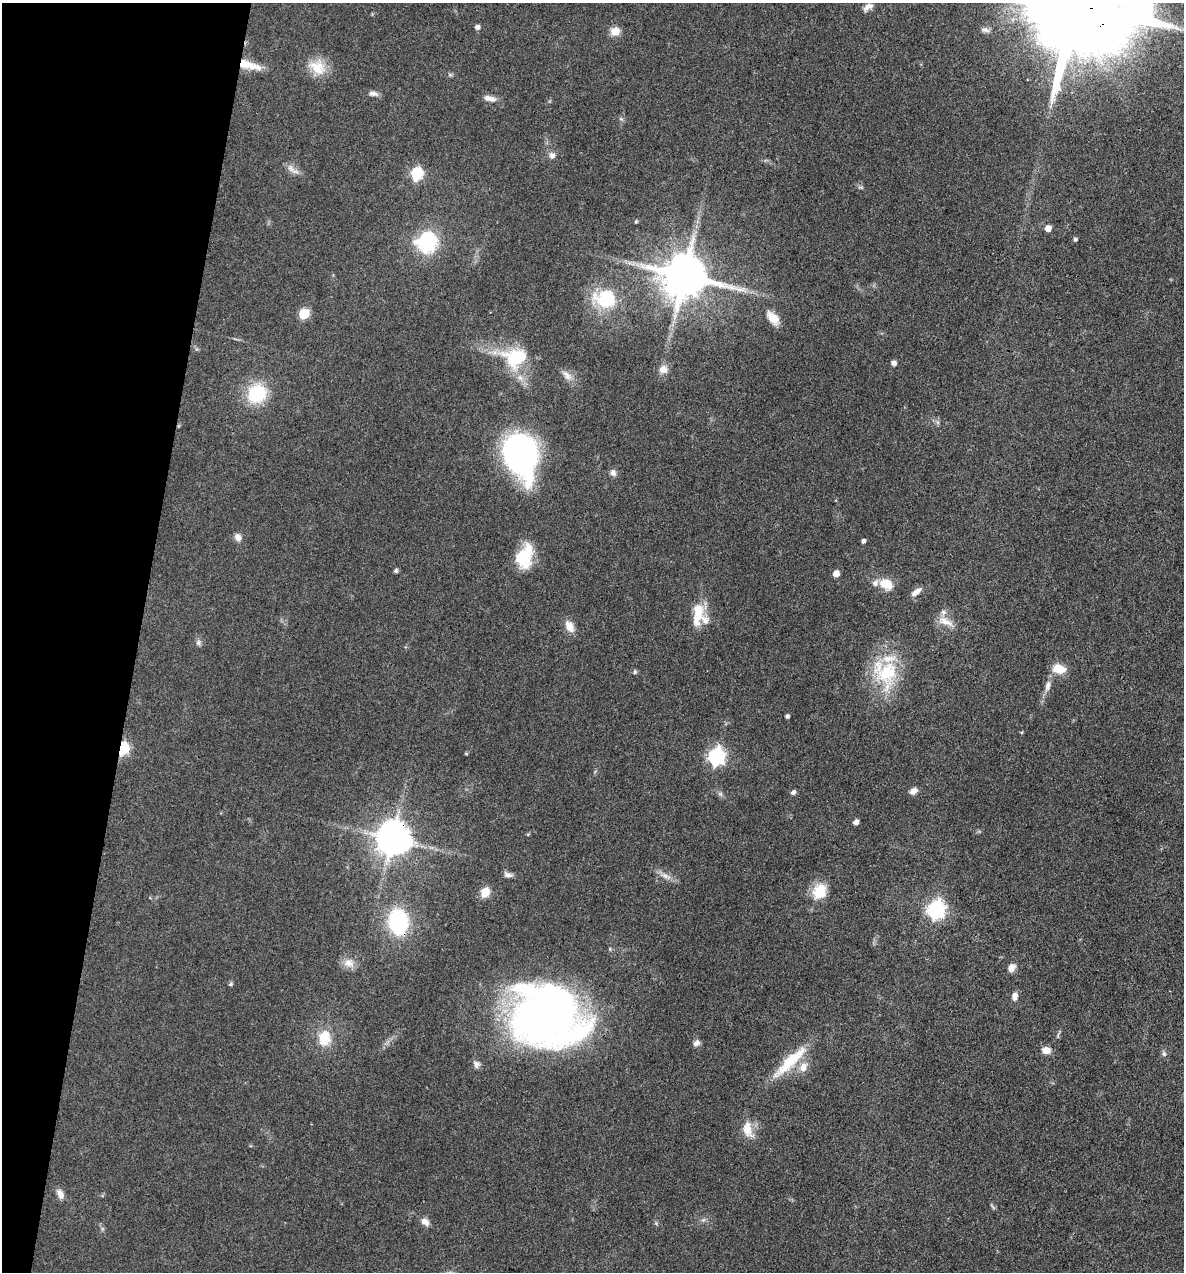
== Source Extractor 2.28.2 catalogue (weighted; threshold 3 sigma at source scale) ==
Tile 9 of 4 x 4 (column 1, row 3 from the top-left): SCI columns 246-1427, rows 1272-2541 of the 5098 x 5081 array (HDU 1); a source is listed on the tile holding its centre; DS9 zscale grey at full resolution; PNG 1186 x 1274 px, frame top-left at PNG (2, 3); no overlay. Shown black and unused: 12% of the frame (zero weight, under 3 of 4 exposures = <1% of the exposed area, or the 3 px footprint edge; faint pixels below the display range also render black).
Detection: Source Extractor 2.28.2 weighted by HDU 2 'WHT'; one run over the whole footprint, this tile lists its part. Background 0.078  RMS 0.0068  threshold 0.0305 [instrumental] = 3 sigma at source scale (4.5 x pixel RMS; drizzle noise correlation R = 1.50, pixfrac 1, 0.05/0.05 arcsec/px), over >= 5 px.
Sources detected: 86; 1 too faint to see at this stretch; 1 inside a brighter object's white glare — not listed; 5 inside a brighter listed object's ellipse — not listed separately; the other 79 listed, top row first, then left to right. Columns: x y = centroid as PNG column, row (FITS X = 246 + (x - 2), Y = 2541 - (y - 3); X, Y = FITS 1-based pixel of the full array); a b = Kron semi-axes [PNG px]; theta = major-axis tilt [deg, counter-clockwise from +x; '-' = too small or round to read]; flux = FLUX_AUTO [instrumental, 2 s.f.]
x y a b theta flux
1074 3 37 22 -14 26000
868 7 13 7 35 3.5
477 27 5 5 - 2.4
985 30 11 6 -6 2.3
615 31 11 9 15 7
249 65 29 9 -14 13
317 67 26 18 -28 15
450 75 7 4 0 1.1
373 93 12 7 -12 3
490 98 17 7 -11 4.6
621 119 7 4 -33 1.2
552 155 9 8 - 3.1
290 168 13 7 -45 4.1
416 174 7 6 - 83
861 187 8 4 -8 1.1
636 222 4 3 - 0.88
1048 228 6 5 - 5.8
1075 239 5 4 - 1.4
427 242 22 21 - 47
684 276 13 12 - 3400
605 299 24 19 -8 37
304 314 6 6 - 41
773 318 21 11 -50 8.7
515 358 29 24 7 40
894 363 5 5 - 3.1
663 369 11 10 - 5.2
567 375 19 8 -43 5.1
257 393 19 18 - 37
937 422 7 4 -71 1.4
521 454 33 23 -76 270
613 473 9 7 -76 2.8
238 537 9 8 - 3.8
863 541 4 4 - 2
525 557 26 16 72 26
396 571 5 4 - 1.5
836 574 5 5 - 6.3
886 584 13 10 -33 14
916 592 16 6 39 4.4
697 617 27 14 79 14
945 621 25 9 -22 7.6
569 626 14 9 -60 7.3
199 643 8 7 - 2
1059 669 17 11 -11 10
635 672 6 5 - 1.3
887 672 39 29 50 42
1048 686 17 7 79 4.7
787 716 4 3 - 1.7
1022 732 4 3 - 0.67
123 749 6 5 - 83
466 754 4 3 - 0.79
716 756 8 7 - 210
913 791 9 7 32 3.8
793 792 6 5 - 1.9
856 822 5 4 - 3.6
393 839 10 9 - 1600
508 875 11 7 -14 2.7
666 876 17 6 -24 4.6
820 891 20 16 57 15
485 892 11 9 63 8.2
936 910 8 7 - 240
398 922 18 13 -82 85
349 963 16 11 -25 6
1011 968 9 8 - 4.5
231 984 7 4 27 1
1014 996 10 7 77 3.8
547 1014 66 54 5 400
324 1038 18 14 87 17
696 1043 9 7 37 2.9
1046 1050 10 8 -6 5.3
1164 1054 8 6 -75 1.7
790 1062 55 12 44 27
476 1064 10 9 - 2.9
803 1067 14 10 62 7
748 1129 25 13 -75 10
60 1194 13 7 -63 4.5
993 1207 10 4 -49 1.2
703 1220 6 5 - 1.4
425 1222 12 8 -44 4.1
102 1229 6 4 72 1
Overlapping masked pixels (flux is a lower limit): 6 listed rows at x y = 1074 3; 249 65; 123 749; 393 839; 398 922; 547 1014
Isophote crosses this tile's border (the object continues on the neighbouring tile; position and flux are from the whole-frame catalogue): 1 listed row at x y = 1074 3